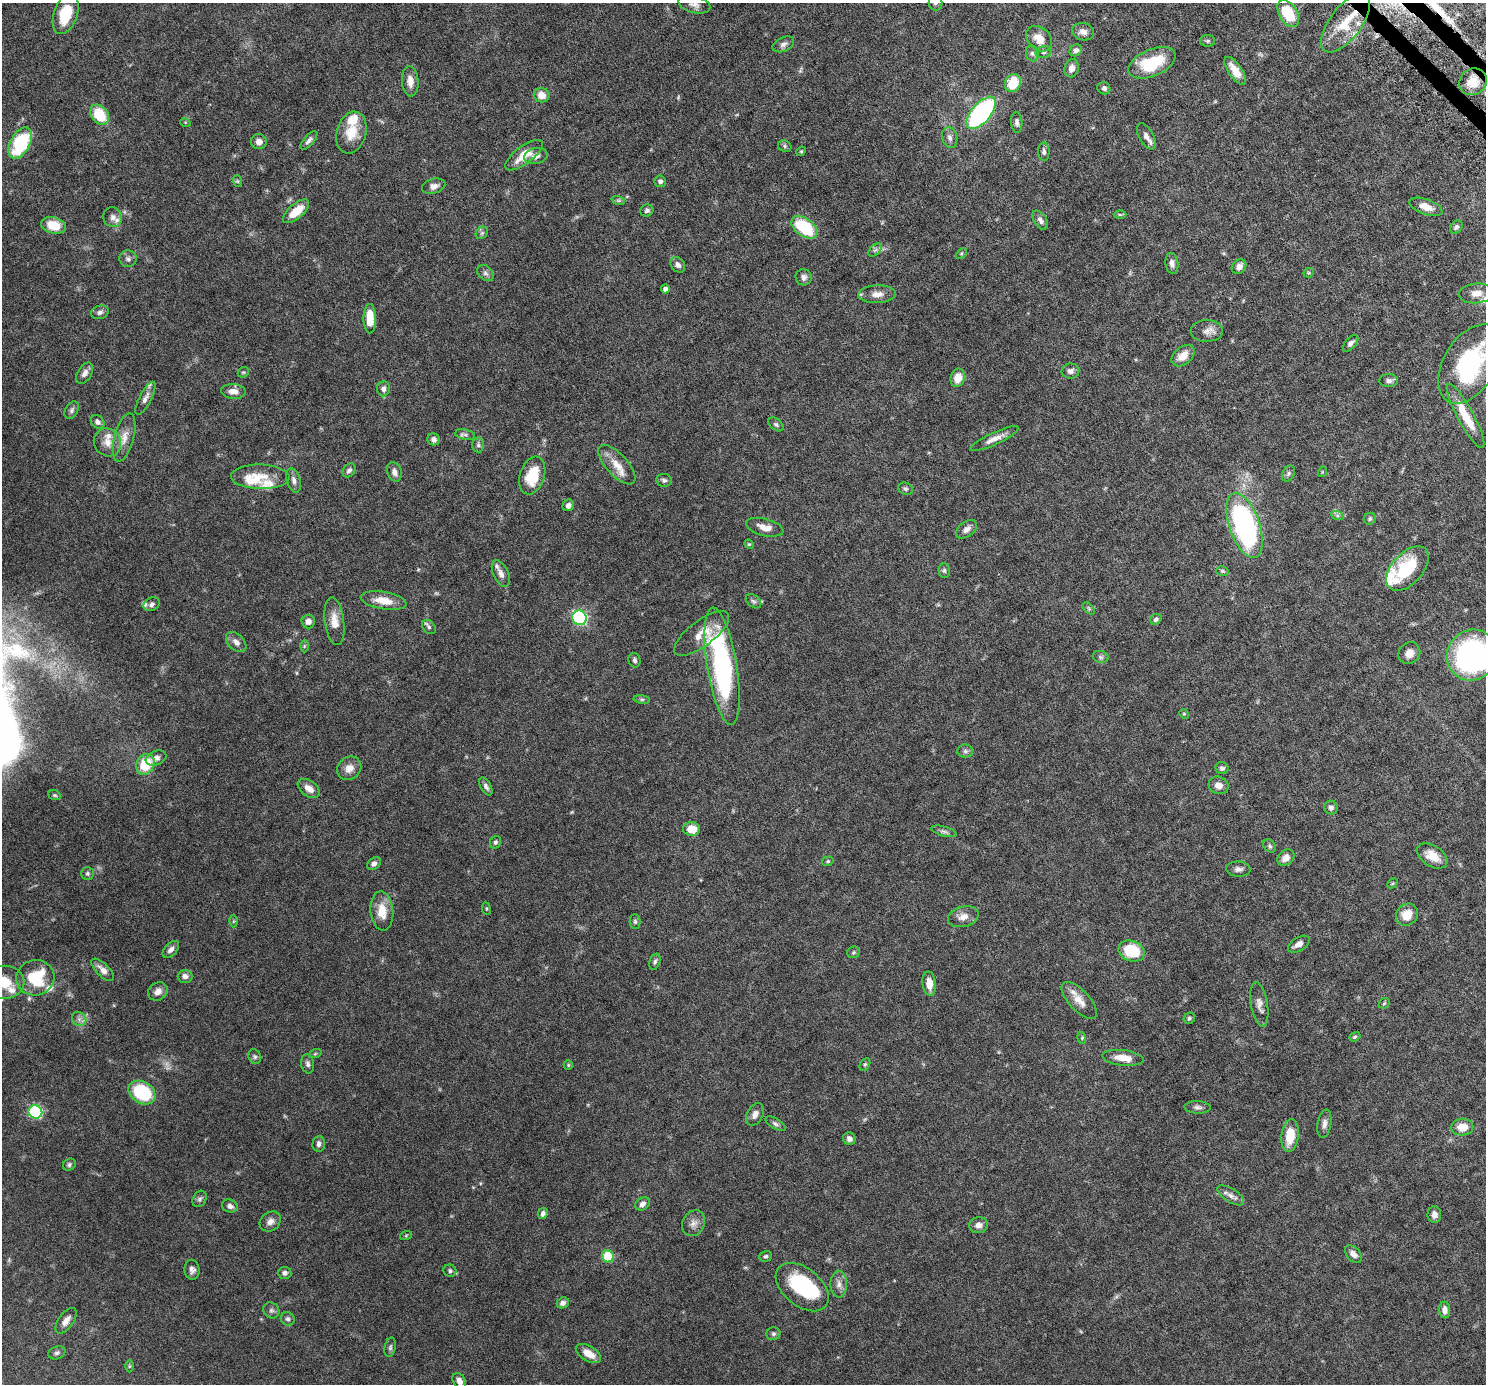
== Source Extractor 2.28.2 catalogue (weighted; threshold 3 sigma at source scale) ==
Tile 10 of 4 x 4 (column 2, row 3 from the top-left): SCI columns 1555-3038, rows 1727-3108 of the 6076 x 6075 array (HDU 1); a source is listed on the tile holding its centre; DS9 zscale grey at full resolution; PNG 1488 x 1386 px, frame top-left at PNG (2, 3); each listed source drawn as its Kron ellipse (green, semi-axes under 4 px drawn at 4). Shown black and unused: <1% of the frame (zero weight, under 6 of 12 exposures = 4% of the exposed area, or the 3 px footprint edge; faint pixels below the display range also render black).
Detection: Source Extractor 2.28.2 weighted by HDU 2 'WHT'; one run over the whole footprint, this tile lists its part. Background 0.0542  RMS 0.0019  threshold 0.00759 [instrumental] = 3 sigma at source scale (4.09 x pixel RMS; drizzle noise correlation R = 1.36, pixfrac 0.8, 0.05/0.05 arcsec/px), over >= 5 px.
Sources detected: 234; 3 too faint to see at this stretch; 1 inside a brighter object's white glare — neither listed nor drawn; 14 inside a brighter listed object's ellipse — not listed separately; the other 216 listed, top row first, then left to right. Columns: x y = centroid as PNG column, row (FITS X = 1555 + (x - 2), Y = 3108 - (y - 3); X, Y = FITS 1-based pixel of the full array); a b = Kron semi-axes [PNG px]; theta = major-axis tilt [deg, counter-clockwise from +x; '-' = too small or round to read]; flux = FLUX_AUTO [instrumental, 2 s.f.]
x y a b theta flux
935 3 8 7 - 0.52
694 4 16 8 -14 0.98
1288 13 15 9 -58 5.7
66 14 21 11 71 4.4
1346 23 35 16 53 5.1
1083 32 11 8 -12 1
1039 39 14 11 -43 2.3
1207 41 7 6 - 0.31
783 44 11 7 25 0.66
1076 50 7 5 37 0.57
1044 52 8 6 17 0.45
1032 53 8 6 -75 0.48
1152 63 25 13 23 7.3
1072 68 9 7 74 1.1
1235 71 16 6 -55 2.1
410 81 15 8 -86 1.3
1473 82 14 13 - 2.3
1013 83 9 7 67 4.6
1104 88 7 6 - 0.42
542 95 8 7 - 1.6
981 113 19 9 49 27
99 115 11 8 -53 5.5
185 122 5 3 - 0.13
1017 122 10 5 -85 0.55
351 133 21 14 74 3.4
1146 136 14 7 -61 0.95
950 137 10 7 -76 0.67
309 140 11 5 48 0.56
259 142 8 7 - 0.83
20 143 17 9 61 11
785 146 7 5 -23 0.31
801 151 5 4 - 0.19
1044 152 9 5 -89 0.43
524 155 22 9 37 2.7
536 156 12 8 11 0.85
237 181 6 4 -71 0.2
660 181 6 5 - 0.52
434 186 12 7 16 0.89
618 200 7 4 -18 0.27
1426 207 17 7 -20 1.6
296 211 16 7 40 3.1
647 211 6 6 - 0.36
1120 215 6 4 -2 0.24
113 217 10 9 - 0.77
1040 220 11 6 -57 0.67
54 225 12 8 -14 3.4
804 227 15 9 -37 9
1456 227 7 5 48 0.37
482 233 7 5 45 0.32
875 250 8 5 43 0.41
961 253 6 4 45 0.19
128 259 8 8 - 0.55
1172 263 10 6 -82 0.76
678 265 8 6 -52 0.59
1239 267 8 6 47 0.95
485 273 9 6 -43 0.51
1309 273 5 4 - 0.19
803 277 8 8 - 0.7
665 289 4 4 - 0.59
1476 293 17 10 5 1.5
877 294 19 9 2 1.4
100 312 9 6 18 0.56
370 319 15 6 -89 3.2
1207 331 16 11 0 1.2
1351 343 10 5 49 0.61
1183 356 13 8 40 1.9
1470 364 43 26 59 19
1070 371 9 7 2 0.68
243 372 6 5 - 0.23
85 373 11 7 58 0.75
958 378 9 7 77 1.8
1389 381 9 6 3 0.55
383 389 8 6 85 0.69
233 391 12 7 -4 1.2
145 398 18 6 63 0.79
72 410 9 6 59 0.49
1465 416 36 8 -61 4.1
98 422 7 6 - 0.55
776 424 9 5 -37 0.34
465 435 10 5 -10 0.44
124 437 25 9 75 1.9
434 439 6 6 - 0.63
994 439 27 6 25 1.4
107 442 14 13 - 1.7
478 445 7 6 - 0.38
617 465 25 10 -48 2.4
349 470 8 5 49 0.46
394 472 10 7 -70 0.78
1322 472 5 3 - 0.12
1288 474 8 6 61 0.39
532 476 19 12 72 4.7
260 477 29 12 -1 3.1
294 480 12 6 -73 0.77
664 480 8 6 -9 0.43
905 489 8 6 -20 0.4
568 505 6 5 - 0.62
1337 515 6 4 -19 0.33
1370 519 6 5 - 0.32
1245 525 34 15 -71 35
765 527 19 8 -14 1.5
967 529 12 7 36 0.85
749 544 5 4 - 0.18
1407 568 26 15 48 7.9
944 571 7 5 -89 0.36
1222 571 6 4 -16 0.25
501 573 14 7 -65 0.98
383 601 23 8 -9 2.5
754 601 9 6 -39 0.38
151 604 8 6 29 0.51
1089 608 7 4 -46 0.3
579 618 7 7 - 21
1156 619 6 5 - 0.37
308 621 7 7 - 0.79
334 621 24 9 -82 2.1
429 627 8 6 -46 0.37
702 633 33 12 37 3
236 642 12 8 -44 0.98
304 646 6 4 89 0.25
1409 653 11 10 - 1.4
1472 655 26 24 47 34
1101 657 8 6 -16 0.36
635 660 7 6 - 0.43
722 666 59 15 -81 30
642 699 8 4 -8 0.27
1184 714 5 4 - 0.17
965 751 8 6 0 0.41
156 758 11 7 22 0.75
145 764 11 8 64 5.9
349 768 13 11 41 1.4
1222 768 6 6 - 0.43
1218 785 10 8 -20 1
486 786 10 5 -61 0.52
309 788 12 7 -36 1.4
55 795 6 4 -20 0.24
1331 808 7 7 - 0.56
691 829 8 7 - 2.5
944 831 13 5 -15 0.47
495 842 6 5 - 0.31
1270 846 7 5 -48 0.34
1432 856 17 10 -34 2.1
1286 858 9 7 40 1.2
828 861 6 4 16 0.22
374 864 7 5 33 0.64
1238 869 12 7 -2 0.67
87 873 6 6 - 0.35
1392 883 6 3 44 0.17
486 909 6 3 -82 0.18
382 911 20 11 -85 2.7
1407 915 12 10 47 2.3
963 917 16 10 15 1.4
233 921 6 4 89 0.18
635 922 7 5 -89 0.31
1299 944 12 6 32 0.93
171 949 10 6 48 0.65
1132 951 13 10 -20 6.2
853 952 6 5 - 0.26
655 962 8 5 69 0.37
103 970 14 6 -45 1
185 976 7 6 - 0.77
35 978 19 17 13 7.6
4 982 20 16 1 4.1
929 984 12 7 -84 1.6
158 991 10 8 38 1
1079 1000 23 10 -47 2.2
1384 1003 6 4 44 0.23
1259 1004 22 8 -80 1.1
1189 1018 6 5 - 0.3
79 1019 8 6 -46 0.6
1355 1037 6 4 21 0.22
1082 1038 6 3 -73 0.18
315 1054 6 4 19 0.22
255 1057 7 6 - 0.33
1123 1058 21 7 -7 2.1
308 1064 10 6 -81 0.5
568 1065 5 4 - 0.19
865 1065 7 4 62 0.27
142 1093 14 11 -33 11
1197 1107 13 6 -2 0.58
35 1112 7 6 - 18
755 1114 12 8 62 0.9
775 1124 11 5 -30 0.44
1324 1124 14 7 80 0.76
1462 1127 11 8 3 2
1290 1136 16 8 83 3.4
849 1139 6 6 - 0.6
319 1144 8 6 88 0.57
69 1165 7 5 33 0.34
1231 1195 15 7 -32 0.9
200 1199 9 6 61 0.39
642 1204 8 6 35 0.69
230 1206 8 6 -17 0.71
543 1213 6 4 64 0.51
1434 1215 8 7 - 0.72
270 1221 11 9 38 0.87
693 1223 13 11 61 1.1
978 1225 9 8 - 0.89
406 1235 6 4 20 0.17
1353 1254 10 6 -49 0.95
608 1256 6 6 - 6.3
766 1256 6 5 - 0.3
192 1270 10 7 -85 0.73
450 1271 6 6 - 0.36
285 1273 6 6 - 0.51
839 1284 13 8 -90 0.99
802 1287 30 19 -39 13
563 1303 6 5 - 0.58
271 1310 8 7 - 0.5
1445 1310 8 5 -87 0.74
288 1319 7 6 - 0.44
66 1321 15 7 55 1
773 1334 7 6 - 0.37
390 1347 10 5 78 0.38
57 1353 9 6 20 0.44
588 1353 14 7 -31 1.7
129 1366 6 4 90 0.18
459 1381 8 6 -57 0.95
Overlapping masked pixels (flux is a lower limit): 1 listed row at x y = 1473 82
Isophote crosses this tile's border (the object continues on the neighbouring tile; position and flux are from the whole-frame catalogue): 7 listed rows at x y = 935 3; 694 4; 1470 364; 1465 416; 1472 655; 4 982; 459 1381